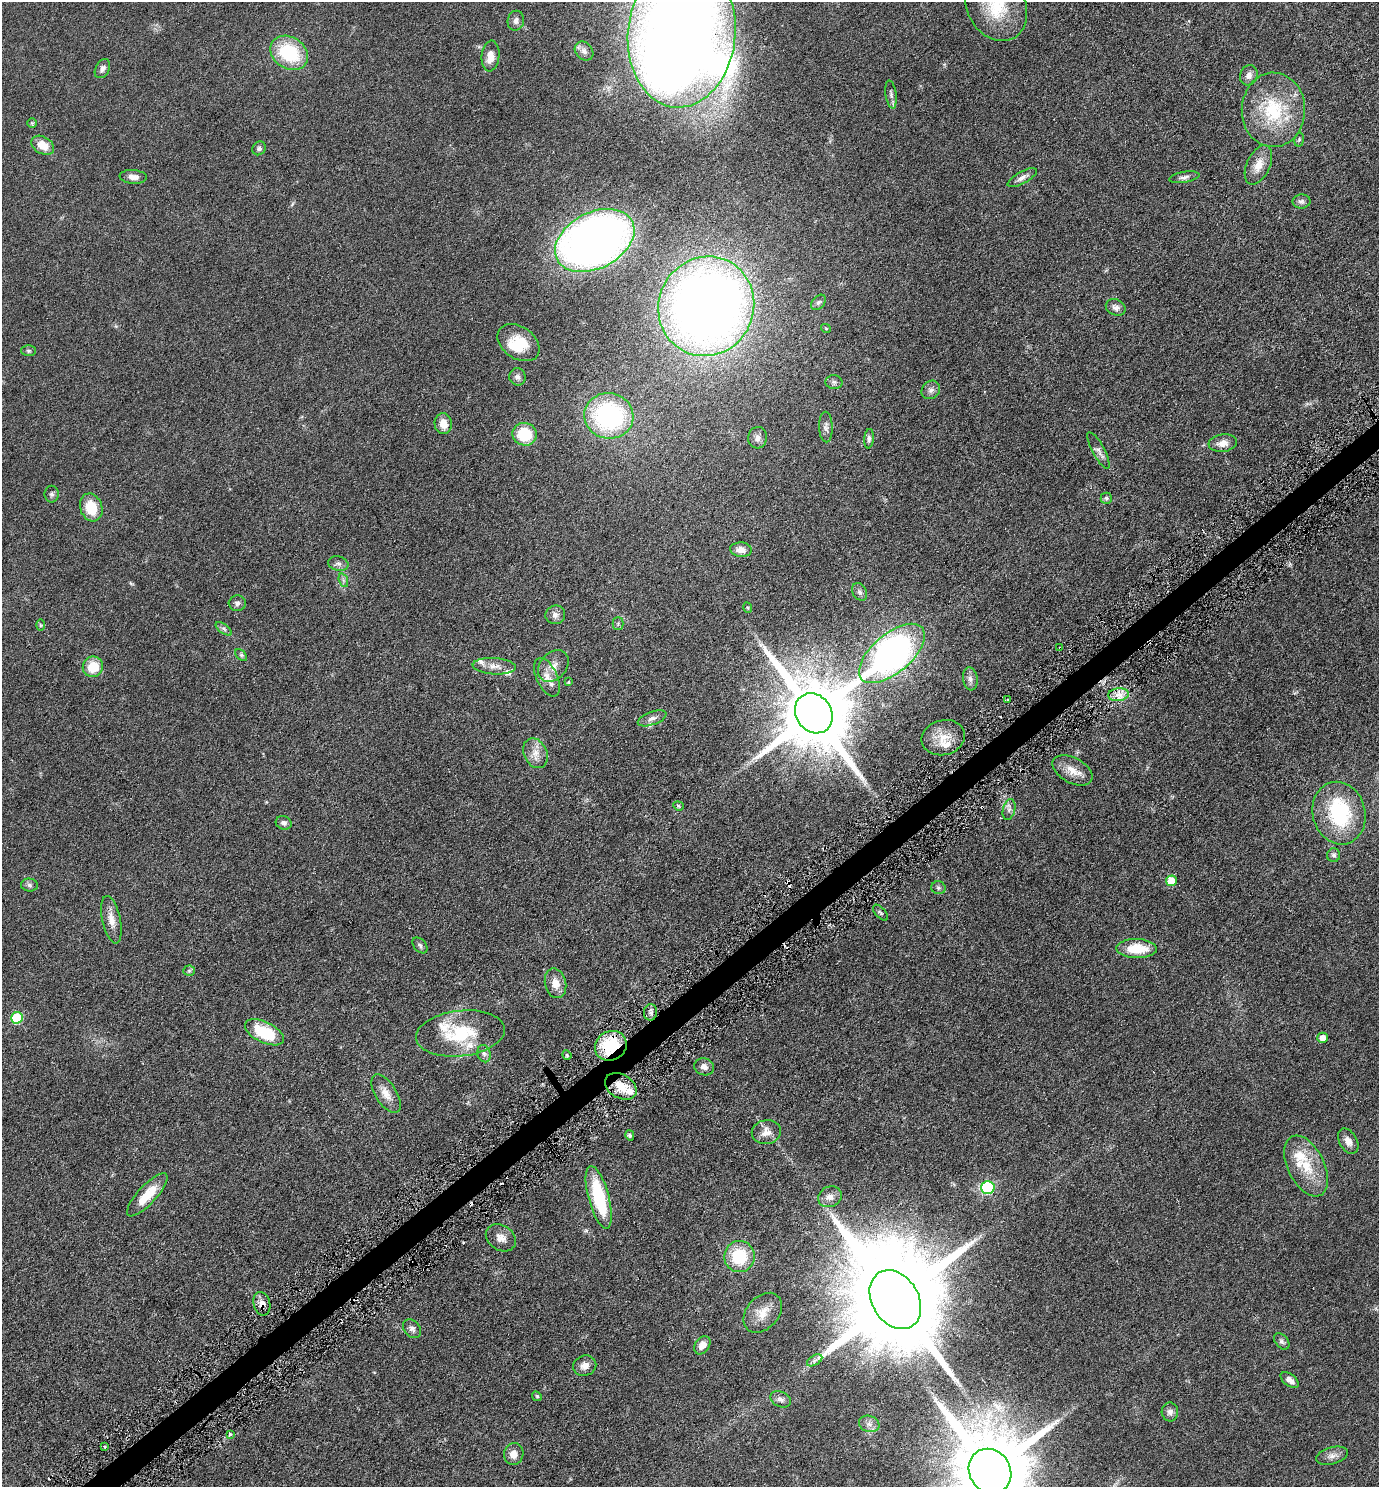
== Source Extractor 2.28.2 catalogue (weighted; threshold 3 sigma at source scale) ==
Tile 7 of 4 x 4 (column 3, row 2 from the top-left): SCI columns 2911-4287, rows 2986-4470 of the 5961 x 5968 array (HDU 1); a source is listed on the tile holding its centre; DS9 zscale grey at full resolution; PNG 1381 x 1489 px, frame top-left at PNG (2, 2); each listed source drawn as its Kron ellipse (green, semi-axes under 4 px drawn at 4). Shown black and unused: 2% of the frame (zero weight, under 3 of 6 exposures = <1% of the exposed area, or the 3 px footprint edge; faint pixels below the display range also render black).
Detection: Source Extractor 2.28.2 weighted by HDU 2 'WHT'; one run over the whole footprint, this tile lists its part. Background 0.0522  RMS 0.0058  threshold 0.0237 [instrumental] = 3 sigma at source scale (4.09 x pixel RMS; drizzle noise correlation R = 1.36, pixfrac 0.8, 0.05/0.05 arcsec/px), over >= 5 px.
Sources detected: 136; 1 inside a brighter object's white glare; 6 cosmic-ray / hot-pixel residue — neither listed nor drawn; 10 inside a brighter listed object's ellipse — not listed separately; the other 119 listed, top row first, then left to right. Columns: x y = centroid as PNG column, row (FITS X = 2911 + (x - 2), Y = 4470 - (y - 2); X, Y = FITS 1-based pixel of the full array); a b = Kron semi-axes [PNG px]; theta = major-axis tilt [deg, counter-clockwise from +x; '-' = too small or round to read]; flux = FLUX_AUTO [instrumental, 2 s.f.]
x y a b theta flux
996 7 36 29 -58 24
516 21 10 8 78 2.3
682 34 74 54 84 1100
584 51 10 8 -47 2
289 53 20 16 -33 29
490 56 15 9 84 5.5
102 69 10 6 61 2
1249 75 10 8 66 2.9
891 95 14 5 -82 1.7
1273 110 37 31 89 32
32 123 5 5 - 0.68
1299 140 7 5 79 0.84
43 145 12 8 -30 7.4
259 148 7 6 - 1.4
1258 165 21 12 65 6.5
133 177 13 7 -4 3.1
1022 177 16 6 28 2.5
1184 177 15 5 10 1.8
1301 201 9 7 2 1.7
595 240 42 28 27 340
818 302 9 6 49 1.3
706 306 50 47 65 550
1116 307 10 8 -24 2.4
826 328 5 3 - 0.48
518 343 23 16 -34 13
28 351 7 5 -2 0.87
517 377 9 8 - 2
834 382 8 7 - 1.2
931 390 10 8 44 2.2
609 416 24 23 - 71
443 424 10 8 -81 5
826 427 15 7 -88 2
525 434 12 11 - 18
757 438 10 9 - 2.5
869 439 10 5 83 1.4
1223 443 14 9 7 4.3
1098 450 20 6 -62 2.6
52 494 8 7 - 1.3
1106 498 6 5 - 0.99
91 507 14 11 -71 14
741 550 11 7 -5 4.2
338 564 10 7 -11 1.8
343 580 7 4 -71 1
860 592 9 7 -58 1.6
237 603 8 8 - 1.7
748 608 5 3 - 0.48
555 615 10 9 - 2.4
618 624 6 5 - 0.84
40 625 6 4 -89 0.6
224 629 9 4 -36 1.3
1060 648 4 2 - 0.45
892 653 40 19 40 190
241 655 7 4 -44 0.89
494 666 21 8 -3 4.4
553 666 18 13 48 5.4
93 667 10 10 - 12
547 677 21 10 -65 5.8
970 679 11 7 -81 2.3
569 682 4 3 - 0.54
1118 695 10 6 6 3.7
1007 700 3 2 - 1
814 713 21 18 -55 5600
652 718 15 6 20 2.3
943 738 22 17 15 9.6
535 753 15 11 -66 5.2
1072 770 22 12 -29 6.7
678 806 5 4 - 0.64
1009 810 10 6 75 1.8
1339 813 32 26 -74 40
284 823 8 6 -18 1.7
1334 855 7 6 - 1.3
1171 881 5 5 - 11
29 885 8 6 -4 1.3
938 888 7 6 - 1.2
880 913 10 5 -48 1.1
111 920 24 9 -78 5.5
420 945 9 6 -48 1.3
1136 949 20 9 -1 13
189 971 6 5 - 0.78
555 983 15 10 -76 5.5
651 1012 8 6 82 1.6
17 1018 6 6 - 34
264 1032 21 10 -26 22
460 1033 45 23 7 28
1323 1038 5 5 - 4.7
611 1046 16 14 31 26
484 1054 9 6 -74 1.6
567 1055 5 4 - 0.63
704 1067 10 8 -19 2.8
621 1086 17 12 -30 8.9
386 1094 21 10 -58 5.4
766 1132 15 12 10 4.6
630 1135 5 4 - 1.1
1348 1141 14 8 -60 3.7
1306 1166 33 18 -64 16
988 1188 7 6 - 49
147 1195 28 9 47 12
599 1197 32 10 -75 31
830 1197 12 10 26 3.2
501 1238 16 12 -33 4.1
739 1256 15 15 - 23
895 1300 31 23 -58 14000
262 1304 12 8 -76 3.4
763 1313 22 16 47 7.9
412 1329 10 7 -50 1.9
1282 1341 9 6 -50 1.3
702 1345 10 7 56 3.9
815 1360 8 5 31 1.4
585 1366 12 10 19 3.5
1290 1380 10 6 -38 2.8
537 1396 5 4 - 0.59
781 1399 11 7 -25 2.2
1170 1412 9 8 - 2.1
869 1424 10 8 -18 2.3
230 1434 3 3 - 6.3
104 1447 3 2 - 0.69
514 1454 11 9 80 3.8
1332 1456 16 8 14 3.2
990 1471 23 20 -56 7500
Overlapping masked pixels (flux is a lower limit): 4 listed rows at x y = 1060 648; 611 1046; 621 1086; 262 1304
Isophote crosses this tile's border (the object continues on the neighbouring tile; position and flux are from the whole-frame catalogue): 3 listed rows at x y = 996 7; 682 34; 990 1471